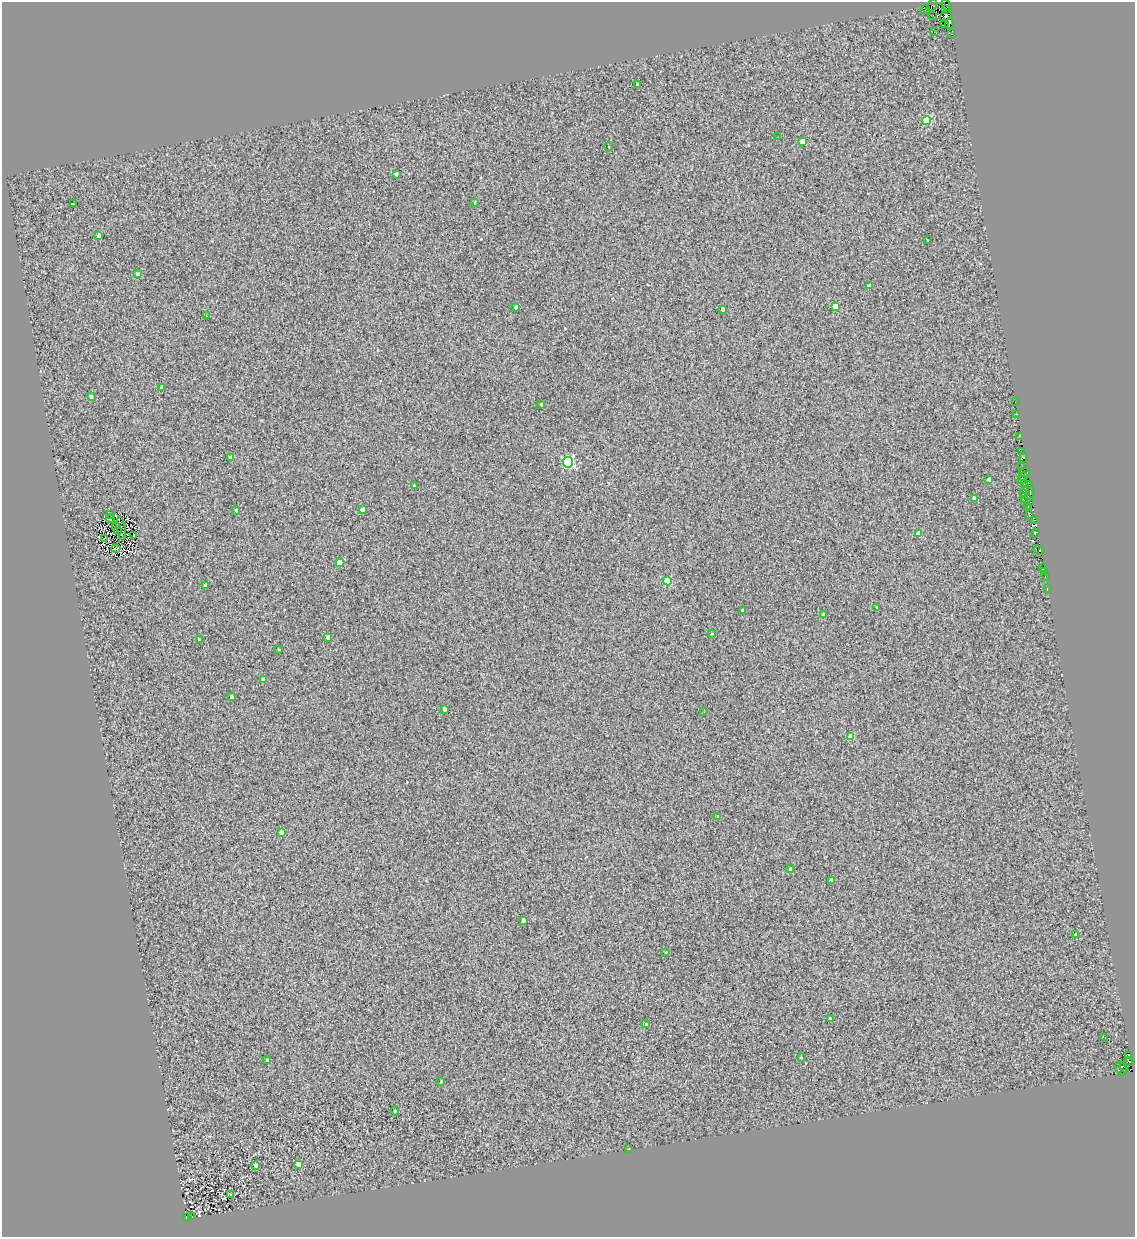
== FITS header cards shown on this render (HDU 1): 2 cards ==
NAXIS1  =                 1133
NAXIS2  =                 1235

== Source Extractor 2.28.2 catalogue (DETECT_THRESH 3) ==
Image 1133 x 1235 px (HDU 1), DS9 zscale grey, 1 PNG px = 1 image px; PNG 1137 x 1239 px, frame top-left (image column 1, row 1235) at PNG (2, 2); each listed source drawn as its Kron ellipse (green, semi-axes under 4 px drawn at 4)
Background 0.504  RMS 4.6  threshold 13.8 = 3 sigma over >= 5 px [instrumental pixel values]
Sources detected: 112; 4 with non-positive FLUX_AUTO (blend fragments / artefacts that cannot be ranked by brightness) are neither listed nor drawn; the other 108 listed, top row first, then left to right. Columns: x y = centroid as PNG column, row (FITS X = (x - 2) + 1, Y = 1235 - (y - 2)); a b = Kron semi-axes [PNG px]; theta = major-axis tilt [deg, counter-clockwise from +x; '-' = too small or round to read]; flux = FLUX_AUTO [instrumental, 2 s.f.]
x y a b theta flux
932 6 6 3 55 890
947 6 6 2 -51 3800
945 9 3 3 - 6400
925 10 5 3 - 3500
932 15 3 2 - 660
946 16 6 4 39 20000
949 23 5 3 - 44000
945 24 3 2 - 15000
934 32 3 3 - 150
951 34 3 3 - 2200
637 84 3 3 - 450
927 121 4 4 - 13000
778 137 2 2 - 610
803 142 4 4 - 4600
609 147 2 2 - 170
396 174 4 3 - 790
475 202 3 2 - 240
73 204 3 3 - 680
99 235 4 3 - 1400
927 240 3 2 - 510
138 274 4 3 - 810
869 286 3 3 - 1200
516 307 3 3 - 530
835 307 4 4 - 5500
723 309 4 3 - 940
206 315 3 2 - 190
162 387 4 3 - 1500
91 397 4 3 - 1300
1015 402 2 2 - 340
541 404 3 3 - 2300
1016 414 3 2 - 860
1019 436 4 2 - 440
1021 452 3 2 - 1100
230 457 4 3 - 1800
1024 458 5 3 - 3000
568 462 5 5 - 36000
1022 467 3 2 - 330
1025 473 6 3 -21 9200
1024 477 3 2 - 360
989 480 4 4 - 890
1022 480 3 2 - 3700
1024 484 3 2 - 270
1029 485 2 2 - 4400
414 486 3 3 - 480
1026 490 3 2 - 390
1030 493 7 3 71 2100
1023 494 3 2 - 20000
975 498 4 4 - 2500
1025 500 3 2 - 58
1030 502 3 3 - 1100
1028 507 3 2 - 9800
362 509 4 4 - 2100
236 510 5 4 - 570
111 515 3 2 - 300
1030 515 3 2 - 5300
110 519 4 3 - 320
1034 520 3 2 - 2900
121 528 12 2 -82 350
117 529 6 2 -66 270
1035 533 5 3 - 680
919 534 4 4 - 3800
134 536 4 2 - 230
104 538 4 2 - 190
116 548 4 2 - 270
1039 550 6 3 -20 10000
340 563 4 4 - 6700
1042 568 3 2 - 230
1044 571 3 2 - 790
1045 577 3 2 - 370
668 581 4 4 - 11000
205 585 4 3 - 1700
1047 589 3 2 - 450
876 607 3 2 - 190
742 610 3 3 - 380
823 615 4 3 - 560
712 634 4 3 - 290
328 637 4 3 - 1700
200 640 3 3 - 1500
279 649 3 2 - 270
264 679 4 3 - 2300
232 697 3 3 - 640
445 709 4 3 - 1300
704 712 3 2 - 300
851 737 4 4 - 4900
718 817 3 3 - 290
281 832 4 3 - 2200
790 869 4 4 - 630
832 880 4 3 - 1200
523 920 4 3 - 1500
1076 934 3 3 - 980
666 952 3 3 - 190
830 1019 4 3 - 550
646 1024 3 3 - 390
1105 1037 2 2 - 210
1128 1055 3 3 - 3600
801 1057 2 2 - 200
267 1060 4 4 - 560
1129 1061 4 3 - 3600
1124 1067 5 3 - 7000
1121 1069 7 5 -58 5900
441 1082 3 2 - 320
395 1111 4 4 - 350
629 1149 3 2 - 170
256 1165 3 3 - 2200
299 1165 4 4 - 3900
231 1195 4 2 - 300
186 1217 4 3 - 4800
192 1217 3 2 - 250
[4 non-positive-flux detections neither listed nor drawn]